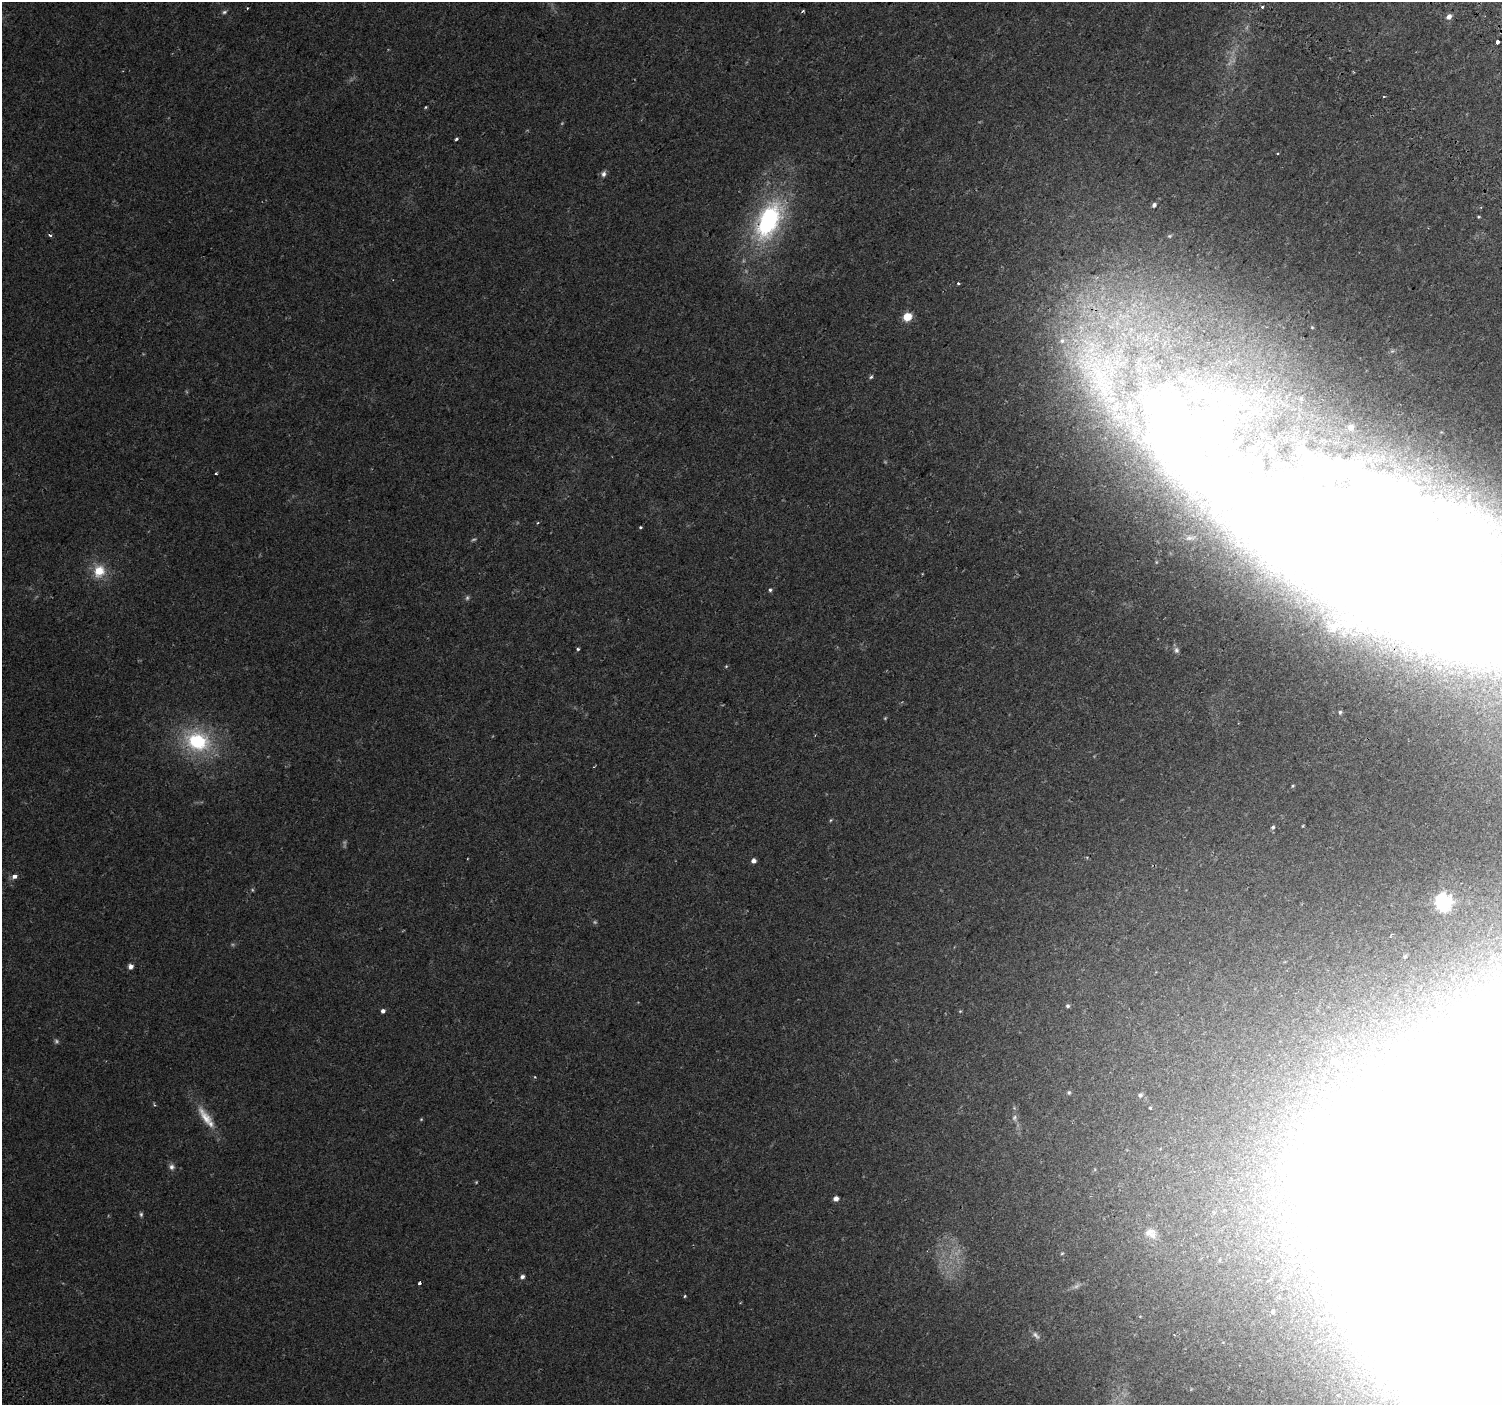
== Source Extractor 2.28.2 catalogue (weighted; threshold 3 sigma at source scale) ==
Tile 10 of 4 x 4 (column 2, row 3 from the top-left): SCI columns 1592-3091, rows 1740-3142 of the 6176 x 6218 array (HDU 1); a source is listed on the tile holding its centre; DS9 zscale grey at full resolution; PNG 1504 x 1407 px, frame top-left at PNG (2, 2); no overlay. Shown black and unused: <1% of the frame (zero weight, under 2 of 3 exposures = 6% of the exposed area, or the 3 px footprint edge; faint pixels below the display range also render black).
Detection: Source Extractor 2.28.2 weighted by HDU 2 'WHT'; one run over the whole footprint, this tile lists its part. Background 0.023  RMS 0.003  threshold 0.0135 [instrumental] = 3 sigma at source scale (4.5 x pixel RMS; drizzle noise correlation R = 1.50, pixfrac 1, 0.0396/0.0396 arcsec/px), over >= 5 px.
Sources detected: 82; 13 too faint to see at this stretch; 7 inside a brighter object's white glare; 1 cosmic-ray / hot-pixel residue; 1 long thin detection or spike segment (spike, bleed or trail) — not listed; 1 inside a brighter listed object's ellipse — not listed separately; the other 59 listed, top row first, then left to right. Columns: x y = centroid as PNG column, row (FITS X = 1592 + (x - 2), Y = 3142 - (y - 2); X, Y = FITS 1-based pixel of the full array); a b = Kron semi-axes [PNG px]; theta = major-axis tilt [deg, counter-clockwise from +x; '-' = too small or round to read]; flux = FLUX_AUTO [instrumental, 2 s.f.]
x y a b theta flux
1262 7 3 3 - 0.59
247 8 3 2 - 0.22
224 12 7 5 17 0.59
1449 17 6 5 - 1.4
1497 42 3 3 - 6.8
1384 97 3 2 - 0.53
426 107 3 2 - 0.32
456 138 3 3 - 1.1
1277 154 3 3 - 0.52
603 174 8 7 - 1.1
1154 205 5 4 - 0.79
1478 217 4 3 - 0.35
768 221 47 25 65 44
958 283 3 3 - 0.94
907 317 6 5 - 8.1
1312 327 5 3 - 0.25
871 377 6 4 52 0.47
1101 380 86 31 -68 60
1231 398 39 18 -28 17
1351 427 5 4 - 1.6
216 473 3 3 - 0.34
537 523 4 3 - 0.24
640 527 3 3 - 0.4
1190 538 17 8 0 2.1
1396 557 219 87 -27 2000
99 571 15 14 - 6.7
770 590 3 3 - 0.69
578 649 4 3 - 0.4
1176 650 9 7 -88 0.97
726 666 5 4 - 0.31
1340 712 6 5 - 0.65
198 741 32 25 -17 24
1293 786 4 3 - 0.28
831 820 5 4 - 0.33
1273 827 6 4 27 0.41
753 861 5 5 - 1.3
14 876 7 6 - 1.3
1444 902 7 6 - 100
1405 956 5 4 - 0.41
130 966 6 5 - 1.3
1068 1006 5 4 - 0.57
383 1011 4 4 - 1.1
960 1011 5 4 - 0.3
535 1077 4 3 - 0.26
1069 1092 6 5 - 0.47
1140 1095 6 5 - 0.67
1150 1108 3 3 - 0.89
206 1118 33 12 -57 6
1014 1118 9 7 80 0.92
171 1167 8 7 - 1.1
836 1199 5 5 - 1.5
141 1214 6 5 - 0.53
1150 1233 16 12 -27 2.7
1062 1253 5 3 - 0.33
522 1277 5 5 - 0.92
420 1283 4 3 - 0.64
685 1296 4 4 - 0.3
1273 1311 5 4 - 0.54
1036 1335 14 6 -43 1.1
Overlapping masked pixels (flux is a lower limit): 1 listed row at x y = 1396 557
Isophote crosses this tile's border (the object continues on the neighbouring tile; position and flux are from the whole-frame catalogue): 1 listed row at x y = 1396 557